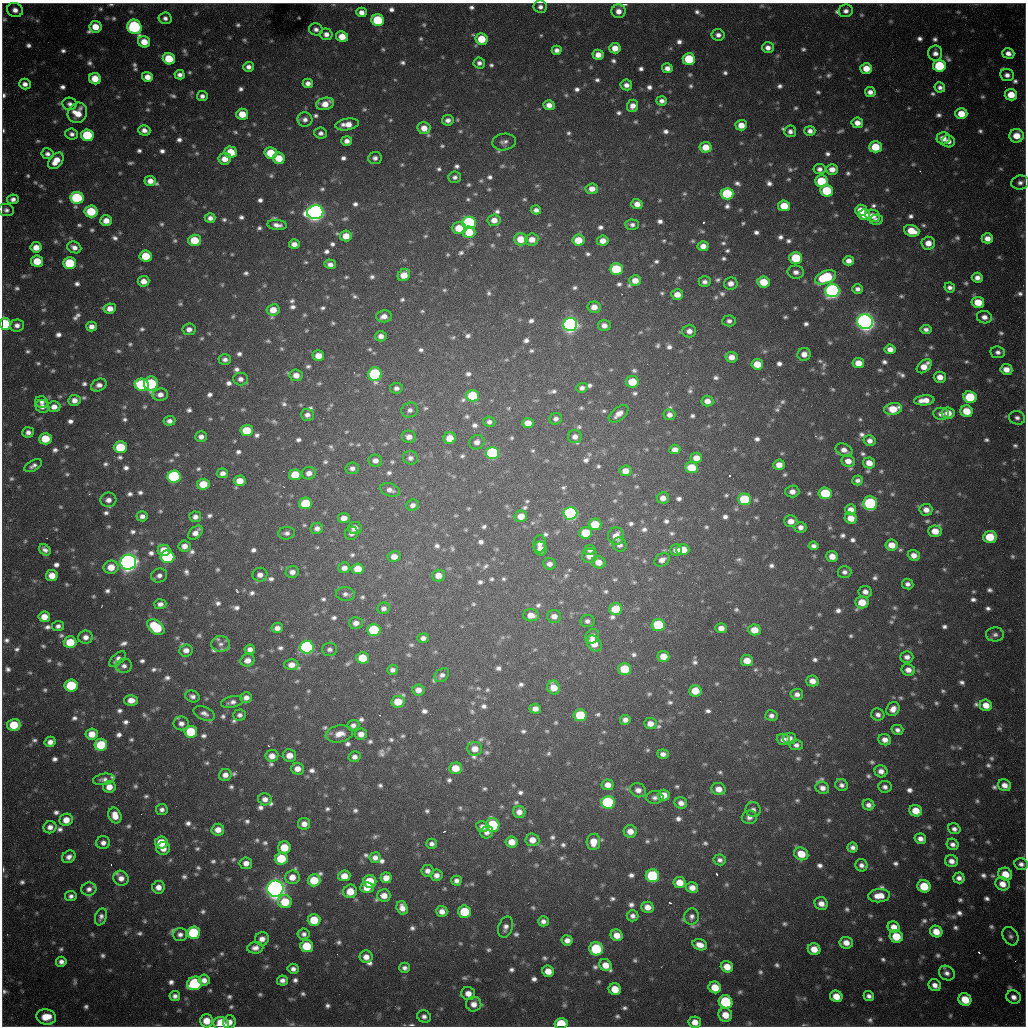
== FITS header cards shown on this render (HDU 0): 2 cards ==
NAXIS1  =                 1024 / length of data axis 1
NAXIS2  =                 1024 / length of data axis 2

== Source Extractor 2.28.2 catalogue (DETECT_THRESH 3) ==
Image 1024 x 1024 px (HDU 0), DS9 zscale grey, 1 PNG px = 1 image px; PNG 1028 x 1028 px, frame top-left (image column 1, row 1024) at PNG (2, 3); each listed source drawn as its Kron ellipse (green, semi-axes under 4 px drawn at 4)
Background 1120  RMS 27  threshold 80.8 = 3 sigma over >= 5 px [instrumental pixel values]
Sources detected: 1303; of the 1303, the 500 brightest by FLUX_AUTO listed and drawn (803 fainter detections omitted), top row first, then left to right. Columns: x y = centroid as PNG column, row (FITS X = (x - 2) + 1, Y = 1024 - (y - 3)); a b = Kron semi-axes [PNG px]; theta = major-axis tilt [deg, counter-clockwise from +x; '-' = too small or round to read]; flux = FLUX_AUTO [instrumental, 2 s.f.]
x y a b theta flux
540 7 6 6 - 8.4e+03
15 10 8 7 - 1.2e+04
619 11 7 6 - 1.5e+04
846 11 7 6 - 9.2e+03
361 12 5 4 - 1.3e+04
165 18 6 5 - 7.2e+03
378 20 6 6 - 1.1e+05
95 27 6 5 - 2.9e+04
134 27 7 6 - 3.0e+05
316 29 7 6 - 8.2e+03
326 34 6 5 - 1.1e+04
718 35 6 6 - 9.2e+03
342 36 6 5 - 3.0e+04
481 39 6 5 - 5.2e+04
144 42 6 5 - 2.9e+04
615 48 5 5 - 2.1e+04
768 48 6 5 - 1.1e+04
557 50 5 4 - 9.1e+03
935 53 7 7 - 1.1e+04
1008 53 6 5 - 1.3e+04
598 55 5 5 - 1.7e+04
169 59 6 5 - 6.4e+04
689 59 6 6 - 9.1e+04
479 63 6 5 - 7.5e+03
939 66 6 6 - 1.1e+05
248 67 5 5 - 9.0e+03
667 68 5 5 - 1.2e+04
866 68 6 5 - 2.8e+04
180 75 5 4 - 8.4e+03
1007 75 7 6 - 9.9e+03
147 77 5 5 - 1.8e+04
95 79 6 5 - 3.4e+04
308 83 5 4 - 1.0e+04
25 84 6 5 - 1.1e+04
626 85 6 5 - 1.1e+04
940 87 5 5 - 7.4e+03
870 92 5 5 - 1.1e+04
1011 95 6 5 - 3.4e+04
202 96 5 5 - 8.1e+03
662 101 5 4 - 9.0e+03
70 104 7 6 - 7.4e+03
325 104 9 6 12 2.5e+04
549 105 5 5 - 1.4e+04
633 106 6 5 - 1.5e+04
77 113 10 9 - 3.3e+04
242 114 6 5 - 3.8e+04
961 114 6 5 - 3.5e+04
305 119 7 7 - 9.5e+03
448 120 6 5 - 9.8e+03
857 123 6 5 - 1.6e+04
347 124 12 5 10 2.5e+04
741 125 6 5 - 2.4e+04
424 128 6 6 - 2.1e+04
144 130 6 5 - 1.1e+04
790 131 6 5 - 8.2e+03
810 131 5 5 - 9.3e+03
321 133 6 5 - 7.4e+03
72 134 6 5 - 7.2e+03
87 135 6 6 - 1.2e+05
1016 136 7 6 - 3.1e+04
943 138 6 6 - 1.9e+04
347 141 5 5 - 1.1e+04
948 141 6 6 - 1.1e+04
504 142 12 8 8 9.1e+03
706 147 6 5 - 3.1e+04
875 147 6 5 - 5.6e+04
231 152 6 5 - 4.9e+04
271 153 6 5 - 5.5e+04
47 154 6 5 - 8.3e+03
279 158 6 5 - 4.6e+04
375 158 7 6 - 7.8e+03
225 159 6 5 - 2.1e+04
56 161 9 6 50 2.8e+04
820 169 6 5 - 8.3e+03
832 169 6 5 - 1.6e+04
455 177 6 5 - 7.2e+03
150 181 6 5 - 1.5e+04
821 181 6 5 - 8.0e+04
1020 183 9 7 11 8.7e+03
592 189 6 5 - 1.7e+04
827 191 6 6 - 9.4e+04
727 194 6 6 - 1.4e+05
77 198 7 6 - 1.9e+05
13 199 5 5 - 8.8e+03
637 204 5 5 - 1.4e+04
784 206 6 5 - 4.2e+04
6 210 8 6 -10 7.4e+03
536 210 5 4 - 8.4e+03
861 210 6 5 - 2.5e+04
91 211 6 6 - 8.9e+04
315 212 8 7 - 1.4e+06
864 215 6 5 - 2.6e+04
873 216 7 6 - 2.1e+04
210 218 5 5 - 1.0e+04
494 220 6 6 - 1.9e+04
876 220 6 5 - 8.4e+03
106 221 6 5 - 2.0e+04
469 223 7 6 - 3.3e+05
277 225 10 5 -6 1.1e+04
632 225 7 5 -3 7.2e+03
459 228 7 6 - 4.5e+04
912 231 8 5 -18 4.0e+04
469 232 6 6 - 4.7e+04
346 236 6 5 - 2.4e+04
987 238 5 5 - 1.5e+04
521 239 7 6 - 4.1e+04
532 239 6 6 - 2.0e+04
194 240 6 5 - 5.5e+04
578 240 6 5 - 4.1e+04
603 241 5 5 - 1.8e+04
928 243 7 6 - 2.1e+04
294 244 5 5 - 1.2e+04
703 246 5 5 - 1.4e+04
36 247 5 5 - 2.2e+04
74 247 7 5 -24 1.1e+04
146 256 6 5 - 5.8e+04
796 258 6 6 - 9.0e+04
37 261 6 5 - 4.5e+04
848 261 5 4 - 1.3e+04
70 263 6 6 - 1.0e+05
330 264 5 4 - 9.5e+03
616 269 6 6 - 1.2e+05
796 272 8 6 -8 1.1e+04
404 275 7 5 45 2.8e+04
826 277 11 6 22 1.4e+05
977 278 5 5 - 1.1e+04
635 280 6 5 - 2.2e+04
143 281 6 5 - 1.7e+04
705 282 6 5 - 8.3e+03
764 282 6 5 - 4.5e+04
731 283 7 6 - 1.4e+04
950 287 5 5 - 8.0e+03
857 289 5 5 - 8.5e+03
832 291 7 6 - 7.7e+05
677 294 6 5 - 2.1e+04
978 302 6 5 - 4.2e+04
594 307 6 6 - 1.8e+04
110 308 6 5 - 1.7e+04
273 310 6 5 - 2.5e+04
384 316 8 6 3 1.3e+04
984 317 7 6 - 1.2e+04
729 321 7 5 6 7.7e+03
865 322 8 7 - 1.6e+06
5 324 6 5 - 1.2e+05
570 324 7 6 - 1.1e+06
17 325 7 6 - 1.0e+04
604 325 6 5 - 1.2e+04
91 326 5 5 - 1.1e+04
189 329 6 5 - 1.1e+04
926 329 5 4 - 7.6e+03
689 331 7 6 - 1.3e+04
381 336 6 5 - 1.2e+04
890 349 5 5 - 1.4e+04
998 352 7 6 - 7.7e+03
804 354 6 6 - 1.5e+04
318 356 6 5 - 2.2e+04
731 357 6 5 - 1.7e+04
225 359 6 5 - 7.8e+03
858 363 6 5 - 2.6e+04
757 364 6 5 - 3.5e+04
924 366 9 5 42 2.4e+04
1006 369 6 5 - 1.9e+04
375 374 7 7 - 2.5e+05
296 375 7 6 - 1.8e+04
940 377 6 5 - 1.7e+04
240 379 7 6 - 9.8e+03
632 382 6 5 - 4.9e+04
151 384 7 7 - 1.9e+05
99 385 8 6 29 1.1e+04
142 385 7 6 - 1.9e+05
396 388 6 5 - 7.7e+03
582 388 6 5 - 7.6e+03
160 395 7 6 - 1.1e+04
472 396 6 6 - 1.0e+05
970 397 6 6 - 8.9e+04
74 400 6 5 - 1.3e+04
924 400 10 5 6 2.2e+04
707 401 6 5 - 1.5e+04
42 402 6 5 - 7.2e+03
42 406 7 6 - 1.0e+04
54 407 6 5 - 1.5e+04
893 409 9 6 10 4.5e+04
410 410 8 7 - 9.4e+03
966 411 6 5 - 4.1e+04
948 413 6 5 - 2.1e+04
619 414 11 6 39 1.6e+04
941 414 8 6 -8 9.8e+03
307 415 6 6 - 9.6e+03
669 415 6 5 - 9.2e+03
1017 418 8 7 - 7.8e+03
556 419 6 6 - 7.4e+03
169 421 6 5 - 8.9e+03
489 422 6 5 - 7.9e+03
528 423 6 5 - 2.2e+04
247 430 6 5 - 6.4e+04
28 432 6 5 - 8.7e+03
201 437 6 5 - 9.5e+03
409 437 7 6 - 1.4e+04
575 437 7 6 - 1.1e+04
450 438 6 6 - 3.0e+04
45 439 6 5 - 5.6e+04
870 441 6 5 - 1.1e+04
477 442 8 7 - 1.1e+04
120 447 6 6 - 8.9e+04
675 449 5 5 - 1.3e+04
844 450 9 6 -24 1.4e+04
492 453 7 6 - 3.0e+05
410 458 7 6 - 7.7e+03
696 458 6 5 - 1.9e+04
375 460 7 6 - 1.1e+04
848 461 7 5 -10 1.8e+04
869 463 6 5 - 2.1e+04
779 465 6 5 - 1.9e+04
33 466 9 5 29 7.4e+03
692 467 6 5 - 4.4e+04
352 468 7 5 9 8.0e+03
625 471 6 5 - 2.0e+04
222 473 6 5 - 1.0e+04
309 473 7 6 - 1.3e+04
295 475 6 5 - 5.2e+04
174 476 6 6 - 3.0e+05
857 480 5 5 - 7.2e+03
240 481 6 5 - 2.6e+04
203 484 6 5 - 4.4e+04
390 490 10 6 -18 1.0e+04
792 492 7 6 - 1.3e+04
825 493 6 6 - 9.4e+04
663 498 6 5 - 1.4e+04
744 499 6 6 - 1.2e+05
108 500 8 7 - 1.3e+04
305 503 6 6 - 9.1e+04
870 503 7 7 - 2.1e+05
413 505 6 5 - 8.4e+03
851 510 5 5 - 1.7e+04
926 510 6 6 - 1.4e+04
570 513 7 6 - 5.1e+05
142 516 5 5 - 9.5e+03
521 516 6 5 - 2.6e+04
195 517 6 5 - 9.7e+03
344 518 6 5 - 1.5e+04
851 518 6 5 - 2.4e+04
791 521 7 6 - 1.6e+04
595 524 6 5 - 4.6e+04
800 527 6 5 - 1.1e+04
317 528 6 5 - 9.1e+03
355 528 7 6 - 1.6e+04
935 531 6 5 - 2.7e+04
195 533 8 5 43 1.4e+04
287 533 8 6 7 7.7e+03
352 533 7 6 - 8.5e+03
586 533 6 5 - 6.1e+04
616 536 8 8 - 2.4e+04
990 537 7 6 - 6.1e+04
540 544 8 6 86 1.2e+04
620 545 7 6 - 9.1e+03
891 545 6 5 - 2.4e+04
184 546 6 5 - 1.4e+04
813 546 5 4 - 7.6e+03
540 549 7 6 - 1.6e+04
45 550 6 5 - 8.4e+03
164 550 6 5 - 3.4e+04
590 550 6 5 - 7.3e+03
676 550 6 5 - 1.2e+04
683 550 6 5 - 3.8e+04
914 555 6 5 - 1.4e+04
394 556 6 5 - 1.8e+04
589 556 7 7 - 1.7e+04
832 556 6 5 - 2.0e+04
167 557 7 6 - 2.2e+05
662 560 8 6 32 1.2e+04
128 562 8 7 - 1.6e+06
599 562 7 6 - 1.9e+04
549 564 6 5 - 1.0e+04
111 567 7 6 - 2.9e+04
344 568 6 5 - 1.2e+04
358 569 6 5 - 3.3e+04
292 572 6 6 - 1.1e+04
844 572 7 6 - 8.0e+03
52 575 6 5 - 2.5e+04
159 575 8 7 - 9.3e+03
260 575 7 6 - 1.1e+04
438 575 6 6 - 2.0e+04
908 584 6 5 - 8.2e+03
865 592 6 6 - 1.1e+04
345 594 9 7 -7 7.3e+03
862 602 6 6 - 3.5e+04
160 604 6 5 - 9.1e+03
384 608 6 6 - 8.1e+03
616 609 6 5 - 5.3e+04
531 615 8 6 -2 2.0e+04
554 616 7 6 - 1.3e+04
44 617 6 5 - 2.6e+04
587 621 7 6 - 8.3e+03
356 623 7 6 - 1.1e+04
658 625 6 6 - 1.2e+05
58 626 6 5 - 7.2e+03
156 627 10 6 -40 1.2e+05
277 628 6 5 - 1.2e+04
721 628 5 5 - 1.3e+04
374 630 6 6 - 1.2e+05
754 630 6 5 - 3.0e+04
995 634 9 7 1 7.5e+03
592 636 7 6 - 1.3e+04
86 637 7 6 - 1.2e+04
423 638 5 4 - 9.0e+03
70 642 6 6 - 6.0e+04
594 643 9 6 -49 2.9e+04
221 644 9 8 - 9.8e+03
307 647 7 6 - 5.2e+05
250 649 5 4 - 1.1e+04
330 649 7 6 - 7.3e+03
186 650 7 6 - 1.3e+04
663 656 6 5 - 2.7e+04
907 657 6 5 - 1.0e+04
362 658 6 5 - 5.8e+04
118 659 10 5 42 1.1e+04
248 660 7 6 - 1.6e+04
747 661 6 5 - 2.8e+04
291 665 7 5 -1 1.7e+04
124 666 8 7 - 8.8e+03
625 669 6 6 - 6.7e+04
392 670 5 5 - 7.6e+03
908 670 7 6 - 1.4e+04
442 675 8 6 42 8.5e+03
812 681 6 5 - 1.7e+04
71 685 6 6 - 1.1e+05
554 687 7 6 - 2.8e+04
418 690 6 5 - 1.6e+04
695 691 6 5 - 3.7e+04
797 694 6 5 - 9.5e+03
192 696 7 5 -22 7.7e+03
246 698 6 5 - 1.0e+04
131 700 7 5 2 1.9e+04
232 702 11 5 13 8.4e+03
398 702 7 6 - 3.7e+04
986 705 6 5 - 2.4e+04
535 709 5 5 - 1.4e+04
893 709 7 6 - 1.5e+04
204 713 11 6 -24 9.6e+03
240 715 6 5 - 7.5e+03
580 715 6 6 - 8.9e+04
878 715 7 6 - 8.9e+03
771 716 6 5 - 7.7e+03
625 720 5 5 - 1.0e+04
181 723 8 7 - 1.1e+04
650 724 6 5 - 1.6e+04
14 725 6 6 - 6.1e+04
353 725 6 5 - 7.9e+03
897 730 6 5 - 7.7e+03
191 732 6 6 - 9.4e+04
92 734 6 5 - 2.6e+04
339 734 14 8 11 2.2e+04
361 734 6 5 - 1.5e+04
789 738 7 5 2 1.2e+04
783 739 6 5 - 1.1e+04
885 740 6 5 - 1.5e+04
50 742 5 5 - 1.3e+04
101 745 6 6 - 8.5e+04
796 745 6 5 - 8.3e+03
475 749 7 7 - 2.2e+04
663 754 5 5 - 9.6e+03
289 755 7 6 - 2.1e+04
272 756 6 6 - 1.8e+04
354 757 6 5 - 9.2e+03
455 768 6 6 - 3.7e+04
297 769 7 6 - 1.7e+04
881 771 6 6 - 1.2e+04
225 775 6 6 - 1.3e+04
104 779 11 5 8 8.7e+03
608 785 6 5 - 1.7e+04
842 785 6 6 - 7.8e+03
1004 785 7 6 - 1.5e+04
109 787 6 6 - 1.9e+04
885 787 7 6 - 7.9e+03
822 788 7 6 - 1.1e+04
719 789 7 6 - 1.9e+04
638 790 8 7 - 1.2e+04
664 795 6 5 - 2.4e+04
655 798 8 6 4 7.5e+03
265 799 7 6 - 1.2e+04
608 802 7 6 - 2.5e+05
681 803 6 5 - 1.2e+04
868 805 6 5 - 9.5e+03
162 810 6 5 - 8.1e+03
753 810 7 7 - 7.4e+03
916 811 6 5 - 3.7e+04
519 812 6 6 - 1.4e+04
115 815 8 6 -69 2.4e+04
749 817 7 7 - 9.8e+03
66 820 7 6 - 2.2e+04
304 824 6 6 - 1.5e+04
493 825 7 6 - 1.5e+05
50 827 6 6 - 1.2e+04
483 827 6 5 - 1.2e+04
954 829 6 5 - 8.5e+03
218 830 6 6 - 1.9e+04
630 831 6 6 - 1.8e+04
487 832 6 6 - 9.9e+03
920 839 6 5 - 1.1e+04
532 840 7 6 - 1.9e+04
161 842 6 6 - 5.1e+04
512 842 6 5 - 2.6e+04
593 842 8 6 84 2.8e+04
103 843 7 6 - 1.0e+04
432 844 5 5 - 7.8e+03
953 844 6 5 - 8.2e+03
284 847 6 6 - 5.1e+04
853 847 5 5 - 8.2e+03
163 849 7 6 - 1.5e+04
801 854 7 6 - 3.8e+04
69 857 7 6 - 1.0e+04
281 858 6 6 - 7.6e+04
375 858 5 5 - 1.2e+04
720 860 6 5 - 7.3e+03
951 861 6 6 - 1.3e+04
246 863 6 6 - 1.5e+04
1021 864 7 6 - 8.8e+03
861 865 6 6 - 9.0e+03
427 871 6 5 - 1.0e+04
1005 874 7 6 - 3.3e+04
437 875 6 5 - 1.2e+04
344 876 6 5 - 2.5e+04
652 876 7 6 - 1.8e+05
292 877 7 7 - 2.1e+04
121 878 8 7 - 1.4e+04
386 878 6 5 - 2.0e+04
959 878 5 5 - 9.9e+03
314 880 6 6 - 6.0e+04
370 881 6 6 - 6.0e+04
456 881 5 5 - 8.2e+03
679 882 6 5 - 2.9e+04
1002 884 7 6 - 2.0e+04
924 886 6 6 - 5.2e+04
158 887 6 6 - 1.6e+04
367 888 7 5 2 2.8e+04
692 888 6 5 - 1.6e+04
89 889 7 6 - 8.9e+03
275 889 8 8 - 2.0e+06
350 891 7 6 - 3.4e+04
384 895 6 6 - 1.9e+04
71 896 6 5 - 7.5e+03
879 896 11 6 4 2.9e+04
285 902 7 6 - 6.1e+04
821 904 7 6 - 1.6e+04
647 907 6 5 - 1.7e+04
402 908 7 5 -72 1.5e+04
442 911 5 5 - 1.4e+04
465 912 6 6 - 9.7e+04
632 916 6 5 - 8.1e+03
692 916 8 7 - 7.8e+03
101 917 9 5 70 8.2e+03
314 920 6 6 - 5.6e+04
543 921 5 5 - 9.2e+03
505 927 11 7 74 1.0e+04
894 927 6 5 - 1.9e+04
936 932 6 5 - 2.8e+04
194 933 6 6 - 1.4e+05
180 934 7 6 - 8.9e+03
304 934 6 5 - 7.3e+03
617 935 6 5 - 2.3e+04
896 936 7 6 - 5.6e+04
1010 936 10 7 -60 7.4e+03
262 939 7 6 - 1.3e+04
567 940 5 5 - 1.3e+04
846 943 7 6 - 1.8e+04
700 945 7 5 -16 1.7e+04
307 946 6 6 - 7.0e+04
255 948 8 5 5 1.1e+04
596 949 7 6 - 1.3e+05
814 949 6 5 - 2.7e+04
366 957 6 6 - 1.6e+04
61 962 5 5 - 9.5e+03
605 965 6 5 - 2.4e+04
727 967 6 5 - 2.6e+04
404 968 5 5 - 7.4e+03
293 969 5 5 - 8.2e+03
548 971 6 5 - 2.3e+04
947 973 8 7 - 9.8e+03
204 980 6 5 - 1.2e+04
282 980 5 5 - 9.2e+03
195 983 8 6 24 2.2e+05
935 985 6 6 - 1.2e+04
715 987 6 6 - 4.0e+04
615 989 6 6 - 3.9e+04
468 993 7 6 - 1.7e+04
175 996 5 5 - 8.2e+03
836 996 6 5 - 2.8e+04
869 996 5 4 - 7.7e+03
1014 997 7 6 - 1.2e+04
965 999 7 6 - 4.5e+04
726 1002 7 6 - 1.7e+05
474 1004 7 7 - 1.5e+04
725 1015 7 6 - 2.9e+04
424 1016 7 6 - 8.0e+03
46 1017 10 7 -13 4.2e+04
207 1021 6 6 - 3.1e+04
229 1022 6 6 - 1.3e+04
695 1022 6 5 - 1.9e+04
561 1023 6 5 - 8.3e+04
221 1024 8 6 -18 6.1e+04
At the frame edge (FLAGS 8, measured only in part): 3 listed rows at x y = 5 324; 561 1023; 221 1024
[803 fainter detections neither listed nor drawn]

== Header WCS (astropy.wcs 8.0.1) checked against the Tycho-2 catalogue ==
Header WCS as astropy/WCSLIB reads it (CRVAL/CRPIX/CD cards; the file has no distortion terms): RA---TAN/DEC--TAN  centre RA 19:04:13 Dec -20:34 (286.05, -20.56 deg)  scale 1.18 arcsec/px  FOV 20.1' x 20.2'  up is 0 deg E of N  parity flipped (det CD > 0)
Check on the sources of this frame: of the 60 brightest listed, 16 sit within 2.0 arcsec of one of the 21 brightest Tycho-2 stars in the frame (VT <= 11.99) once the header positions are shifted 0.10 arcsec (0.01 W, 0.10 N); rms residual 0.70 arcsec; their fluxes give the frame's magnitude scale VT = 25.15 - 2.5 log10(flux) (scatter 0.28 mag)
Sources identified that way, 16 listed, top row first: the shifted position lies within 2.0 arcsec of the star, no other Tycho-2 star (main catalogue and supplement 1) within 4.0 arcsec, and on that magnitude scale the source's flux lands within +1.5 / -3 mag of the star's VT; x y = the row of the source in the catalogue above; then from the Tycho-2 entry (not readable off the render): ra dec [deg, ICRS J2000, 3 dp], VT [Tycho-2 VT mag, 2 dp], TYC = Tycho-2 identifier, HIP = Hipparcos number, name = IAU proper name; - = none
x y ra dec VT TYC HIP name
134 27 285.922 -20.401 11.84 6290-1553-1 - -
87 135 285.906 -20.437 11.70 6290-1190-1 - -
77 198 285.902 -20.457 11.63 6290-1914-1 - -
469 223 286.039 -20.466 11.64 6291-2563-1 - -
832 291 286.166 -20.490 11.06 6291-1861-1 - -
865 322 286.177 -20.500 9.72 6291-280-1 - -
570 324 286.074 -20.500 10.56 6291-2482-1 - -
375 374 286.006 -20.516 11.38 6291-2555-1 - -
174 476 285.935 -20.549 11.40 6290-1670-1 - -
570 513 286.074 -20.562 10.72 6291-940-1 - -
128 562 285.919 -20.577 9.38 6290-1734-1 - -
307 647 285.981 -20.605 11.19 6290-1602-1 - -
608 802 286.086 -20.657 11.94 6295-2470-1 - -
652 876 286.102 -20.681 11.90 6295-452-1 - -
275 889 285.970 -20.684 9.47 6294-85-1 - -
596 949 286.082 -20.705 11.99 6295-205-1 - -